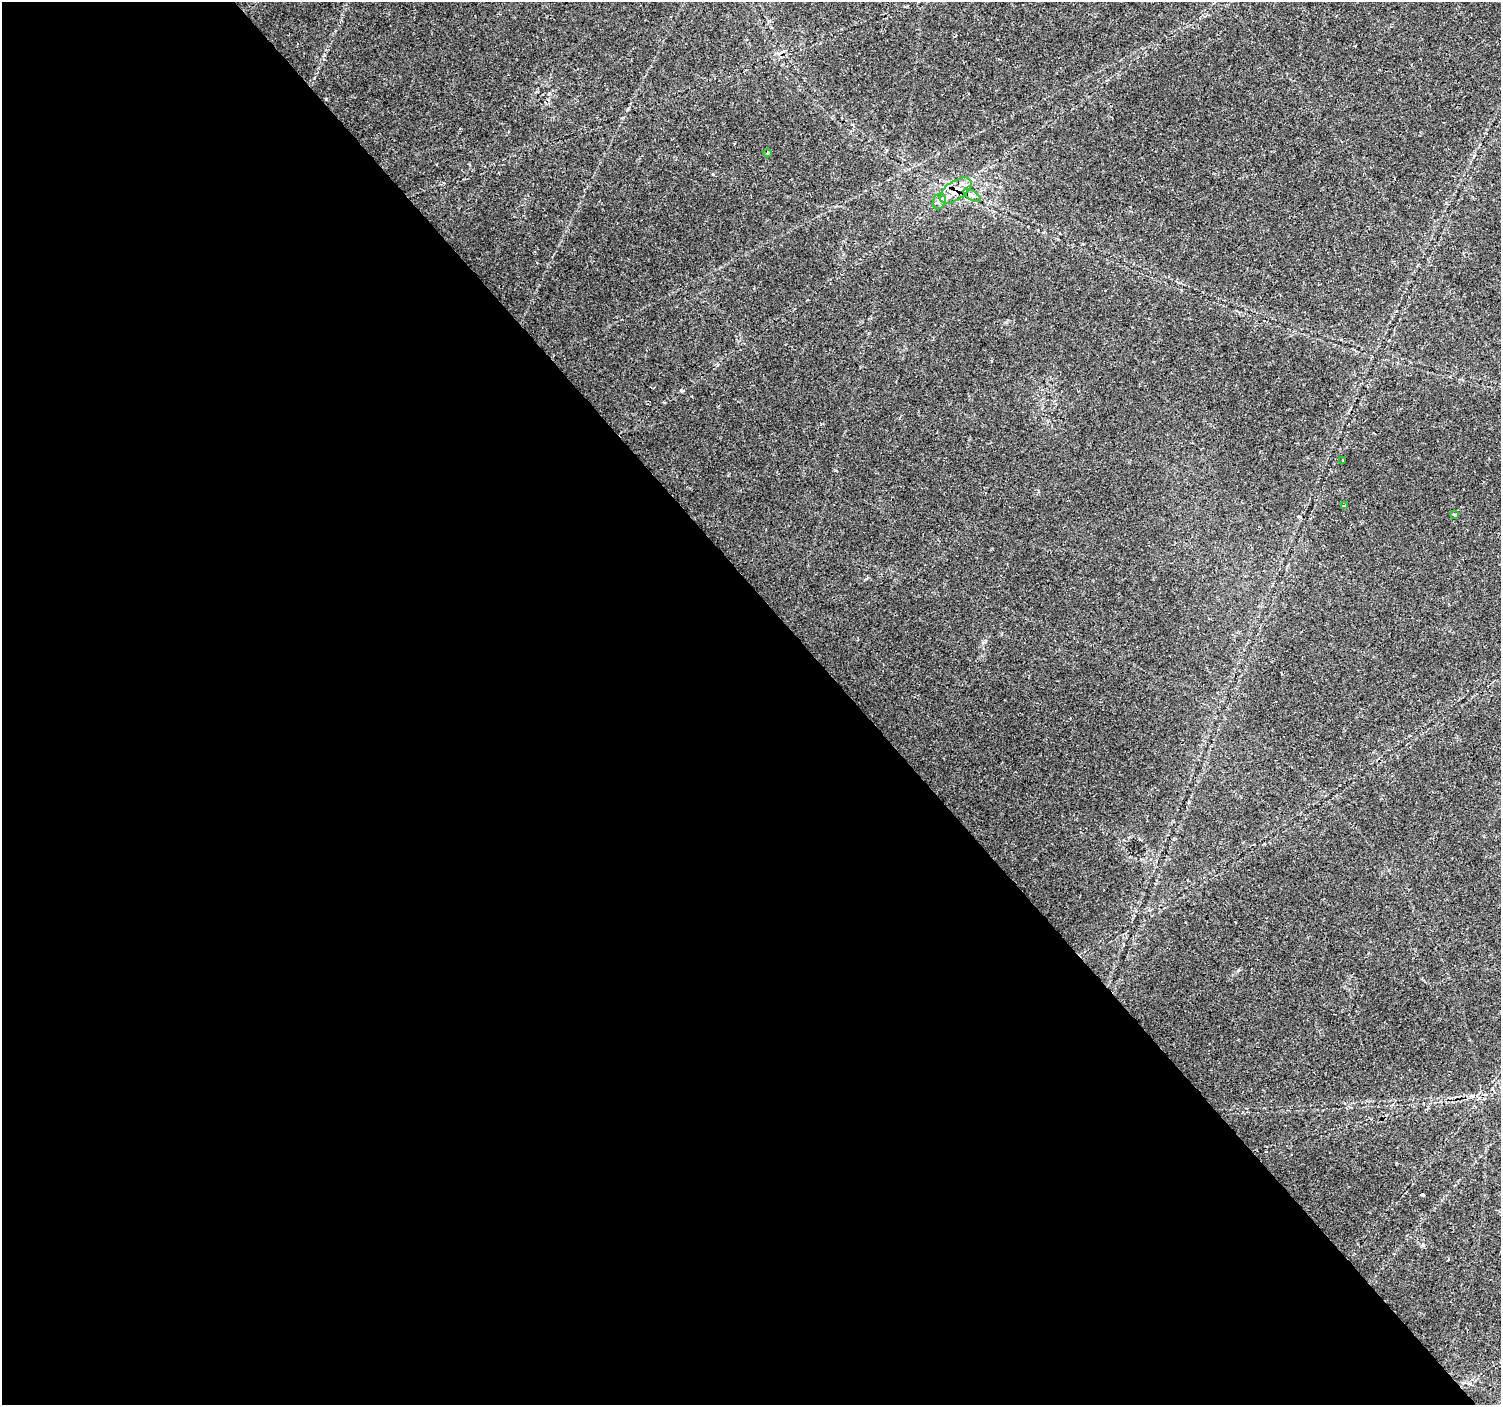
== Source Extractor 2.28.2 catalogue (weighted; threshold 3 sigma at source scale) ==
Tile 9 of 4 x 4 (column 1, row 3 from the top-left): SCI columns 7-1505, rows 1606-3008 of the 6001 x 5954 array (HDU 1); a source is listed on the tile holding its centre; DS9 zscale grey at full resolution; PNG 1503 x 1407 px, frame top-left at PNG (2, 2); each listed source drawn as its Kron ellipse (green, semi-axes under 4 px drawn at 4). Shown black and unused: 57% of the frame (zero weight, under 2 of 3 exposures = <1% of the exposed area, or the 3 px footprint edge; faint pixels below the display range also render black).
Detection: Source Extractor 2.28.2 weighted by HDU 2 'WHT'; one run over the whole footprint, this tile lists its part. Background 0.0407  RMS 0.0037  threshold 0.0164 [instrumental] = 3 sigma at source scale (4.5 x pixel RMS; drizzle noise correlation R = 1.50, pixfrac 1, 0.0396/0.0396 arcsec/px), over >= 5 px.
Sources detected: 9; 1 cosmic-ray / hot-pixel residue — neither listed nor drawn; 1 inside a brighter listed object's ellipse — not listed separately; the other 7 listed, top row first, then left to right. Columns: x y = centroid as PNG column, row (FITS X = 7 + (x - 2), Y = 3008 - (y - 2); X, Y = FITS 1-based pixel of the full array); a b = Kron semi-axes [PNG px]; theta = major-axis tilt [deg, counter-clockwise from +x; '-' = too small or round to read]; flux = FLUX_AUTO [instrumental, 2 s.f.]
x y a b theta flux
767 153 4 3 - 0.38
956 190 18 9 35 6
972 195 10 4 -33 1.2
939 201 8 6 68 1.2
1343 461 3 3 - 0.59
1344 506 3 3 - 1.6
1454 514 3 3 - 1.2
Overlapping masked pixels (flux is a lower limit): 1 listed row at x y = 956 190